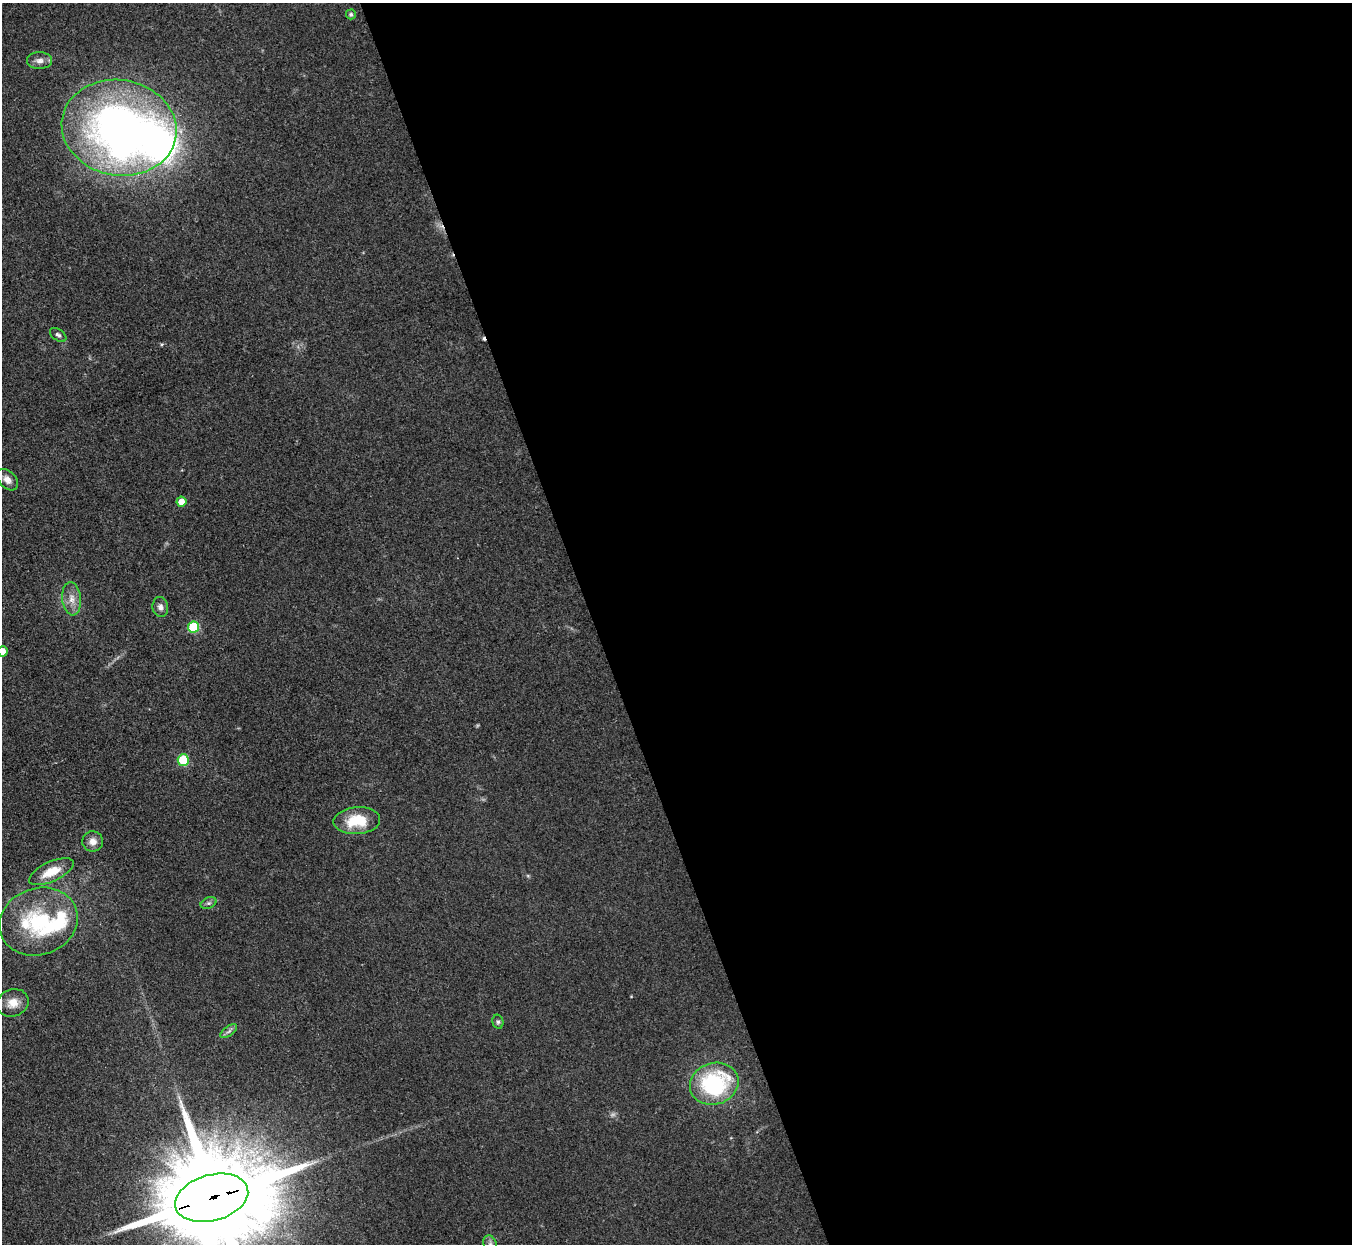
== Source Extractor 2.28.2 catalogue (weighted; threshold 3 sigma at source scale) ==
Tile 8 of 4 x 4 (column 4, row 2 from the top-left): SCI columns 4055-5404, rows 2758-3999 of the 5406 x 5391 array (HDU 1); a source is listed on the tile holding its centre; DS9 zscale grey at full resolution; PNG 1354 x 1246 px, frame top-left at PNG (2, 3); each listed source drawn as its Kron ellipse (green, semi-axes under 4 px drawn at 4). Shown black and unused: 56% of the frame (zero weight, under 3 of 4 exposures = <1% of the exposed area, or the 3 px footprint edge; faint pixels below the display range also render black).
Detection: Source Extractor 2.28.2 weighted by HDU 2 'WHT'; one run over the whole footprint, this tile lists its part. Background 0.0857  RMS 0.0062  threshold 0.0278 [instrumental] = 3 sigma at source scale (4.5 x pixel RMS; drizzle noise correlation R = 1.50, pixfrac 1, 0.05/0.05 arcsec/px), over >= 5 px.
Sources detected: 29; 1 too faint to see at this stretch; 3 inside a brighter object's white glare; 1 cosmic-ray / hot-pixel residue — neither listed nor drawn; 2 inside a brighter listed object's ellipse — not listed separately; the other 22 listed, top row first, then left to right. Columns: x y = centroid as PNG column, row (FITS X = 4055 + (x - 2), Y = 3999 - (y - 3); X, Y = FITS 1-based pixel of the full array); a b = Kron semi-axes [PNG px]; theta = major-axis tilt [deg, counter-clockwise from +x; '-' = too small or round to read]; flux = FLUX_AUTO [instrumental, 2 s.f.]
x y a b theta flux
351 14 5 5 - 1.3
39 61 12 8 -1 3.7
119 128 58 48 -10 300
58 335 9 5 -35 1.7
7 480 12 8 -45 4.2
181 502 5 5 - 6.9
72 599 16 9 -84 6.2
160 607 10 7 -81 2.7
193 627 5 5 - 36
2 651 5 5 - 7.8
183 760 6 5 - 29
357 821 23 13 4 21
93 841 10 10 - 4.6
51 872 24 10 24 13
208 903 8 5 26 1.6
39 921 40 33 20 50
13 1003 16 13 21 7.8
498 1022 7 5 -76 1.3
229 1031 10 4 35 1.9
714 1084 25 20 18 72
212 1198 37 23 15 21000
490 1244 8 6 -69 2.2
Overlapping masked pixels (flux is a lower limit): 1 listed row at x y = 212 1198
Isophote crosses this tile's border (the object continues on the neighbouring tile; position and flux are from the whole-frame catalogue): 3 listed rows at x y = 2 651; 212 1198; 490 1244